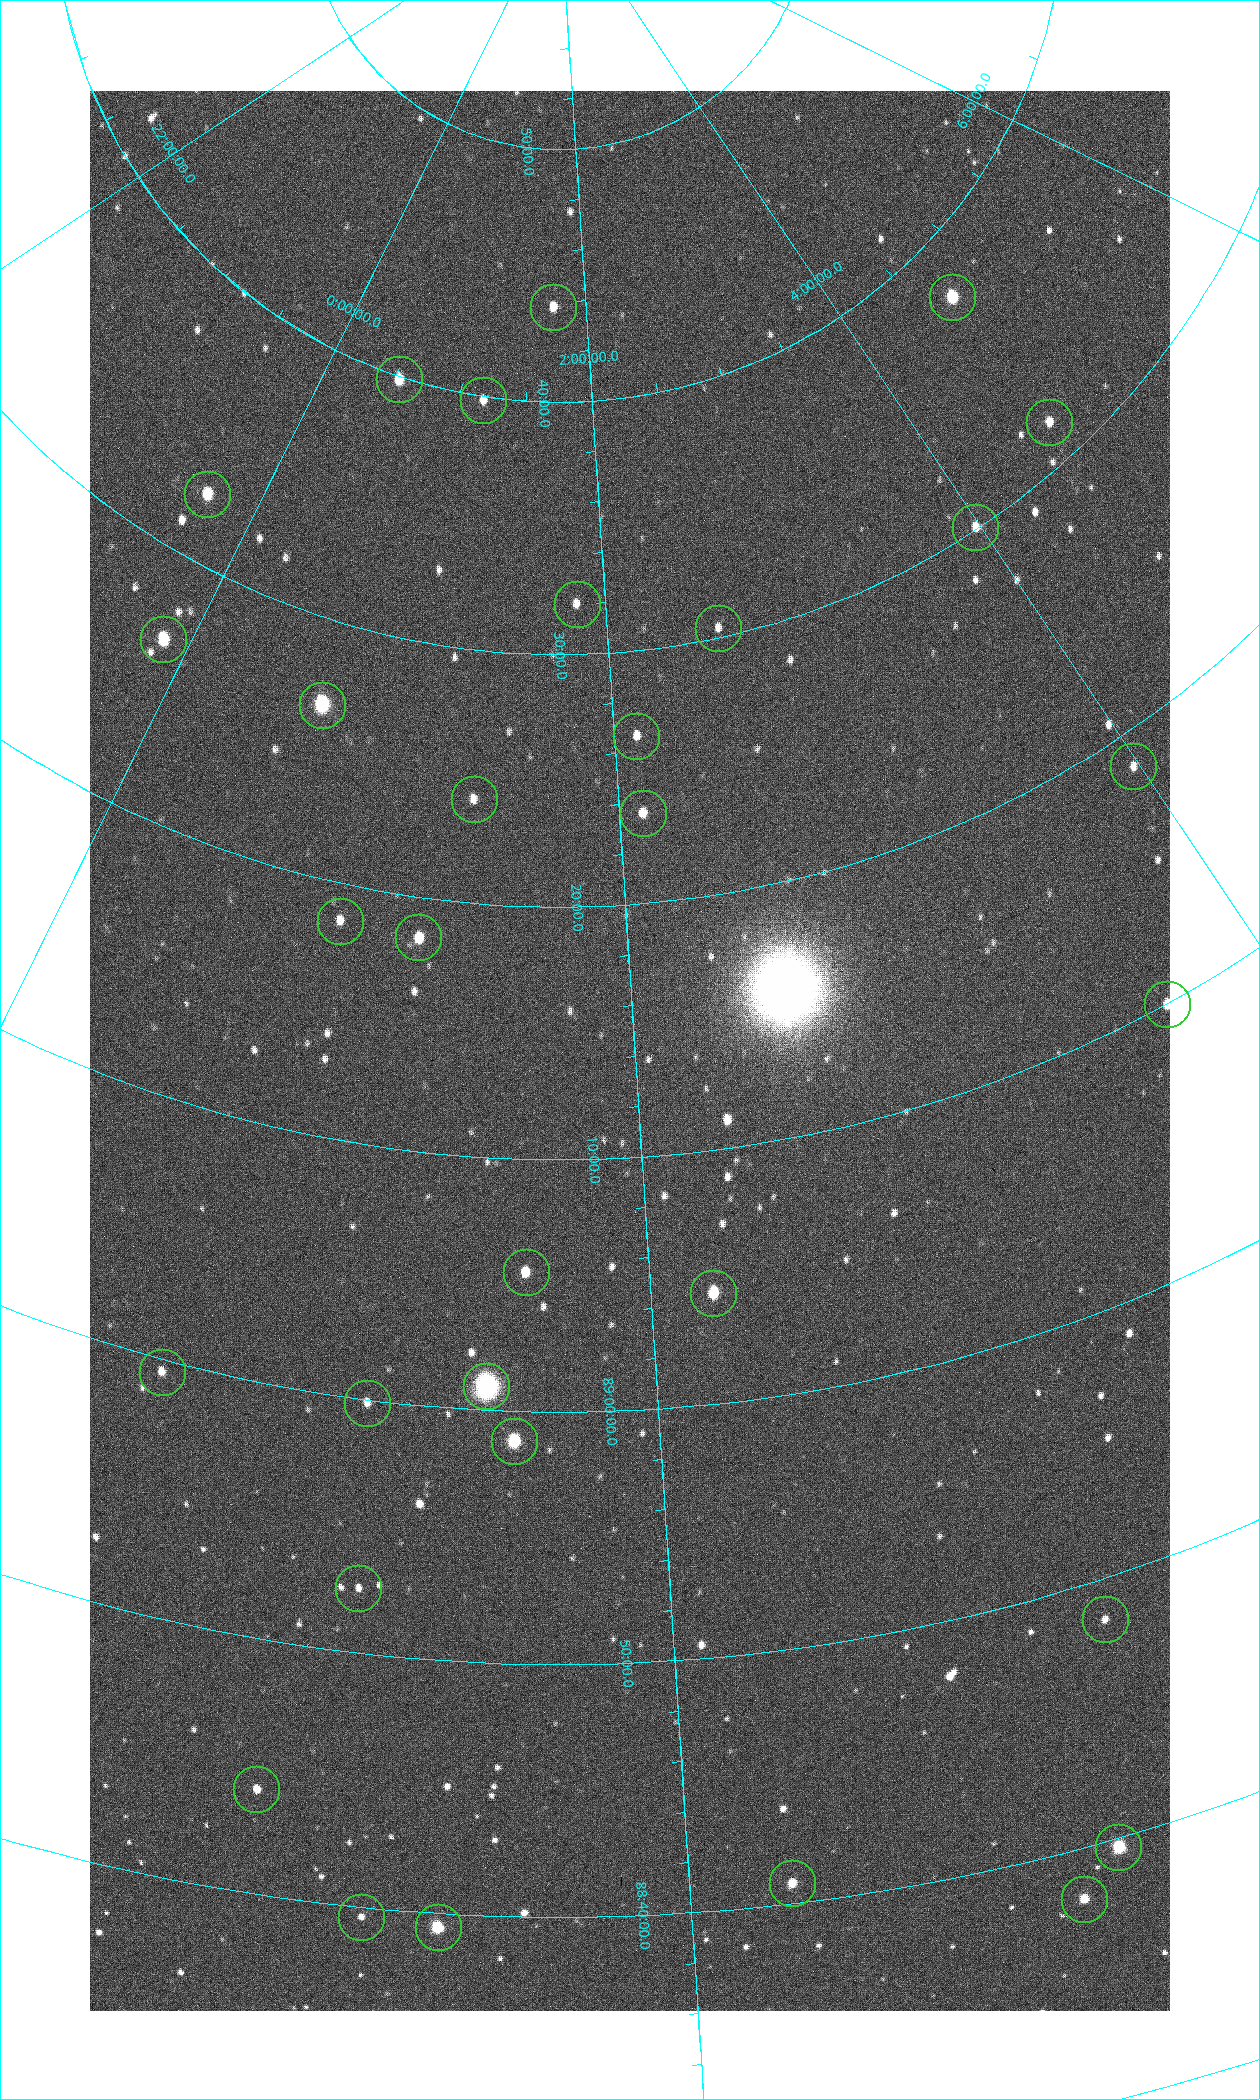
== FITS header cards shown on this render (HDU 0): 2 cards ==
NAXIS1  =                 1080 / length of data axis 1
NAXIS2  =                 1920 / length of data axis 2

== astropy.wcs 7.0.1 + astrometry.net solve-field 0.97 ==
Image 1080 x 1920 px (HDU 0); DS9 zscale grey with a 90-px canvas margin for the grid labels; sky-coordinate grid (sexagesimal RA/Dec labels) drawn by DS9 from the SOLVED WCS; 32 Tycho-2 reference stars matched to detected sources circled (green)
Header WCS: none
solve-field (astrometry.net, Tycho-2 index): SOLVED blind (the file carries no WCS)
Solved WCS: RA---TAN-SIP/DEC--TAN-SIP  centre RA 01:59:00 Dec +89:14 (29.75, +89.24 deg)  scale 2.37 arcsec/px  FOV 42.7' x 76.0'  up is +4 deg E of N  parity flipped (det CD > 0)
(file carries no celestial WCS; the grid is the blind solution)
Tycho-2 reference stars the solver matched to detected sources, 32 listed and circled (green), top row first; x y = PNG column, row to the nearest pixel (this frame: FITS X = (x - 90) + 1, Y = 1920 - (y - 91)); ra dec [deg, ICRS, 3 dp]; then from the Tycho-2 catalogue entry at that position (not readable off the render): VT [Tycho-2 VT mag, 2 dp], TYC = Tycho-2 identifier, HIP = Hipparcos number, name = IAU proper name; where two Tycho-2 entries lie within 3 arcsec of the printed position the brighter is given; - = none
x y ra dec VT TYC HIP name
952 297 70.692 +89.630 9.34 4629-37-1 - -
553 307 25.399 +89.729 11.04 4627-64-1 - -
399 379 7.906 +89.665 10.51 4627-6-1 - -
483 400 17.696 +89.664 11.87 4627-21-1 - -
1049 422 69.250 +89.526 11.02 4629-45-1 - -
207 494 355.808 +89.543 10.14 4662-135-1 - -
975 527 59.681 +89.501 11.64 4628-48-1 - -
577 604 27.685 +89.533 12.30 4627-91-1 - -
718 628 38.519 +89.506 12.22 4628-39-1 - -
163 639 358.236 +89.445 9.52 4662-45-1 - -
322 705 9.931 +89.444 8.22 4627-49-1 3128 -
636 736 31.518 +89.444 11.89 4628-72-1 - -
1133 766 59.678 +89.312 11.93 4628-44-1 - -
474 799 20.865 +89.402 11.76 4627-105-1 - -
643 813 31.476 +89.392 11.96 4628-239-1 - -
340 921 14.190 +89.309 11.36 4627-74-1 - -
418 937 18.559 +89.307 10.52 4627-75-1 - -
1167 1004 55.017 +89.166 11.19 4628-70-1 - -
526 1272 24.867 +89.092 10.76 4627-125-1 - -
713 1293 32.549 +89.073 9.84 4628-149-1 - -
162 1372 11.209 +88.992 11.71 4627-72-1 - -
486 1386 23.461 +89.016 6.47 4627-259-1 7283 -
367 1403 19.000 +88.998 11.53 4627-46-1 - -
514 1441 24.587 +88.980 9.00 4627-86-1 - -
358 1588 19.495 +88.876 11.74 4627-109-1 - -
1105 1619 43.819 +88.807 12.14 4628-98-1 - -
256 1789 17.187 +88.735 11.22 4627-80-1 - -
1118 1847 42.246 +88.661 8.90 4628-20-1 - -
792 1883 32.945 +88.680 10.72 4628-99-1 - -
1084 1899 40.943 +88.634 10.89 4628-71-1 - -
361 1917 20.674 +88.660 11.87 4627-100-1 - -
438 1927 22.838 +88.657 9.18 4627-37-1 - -